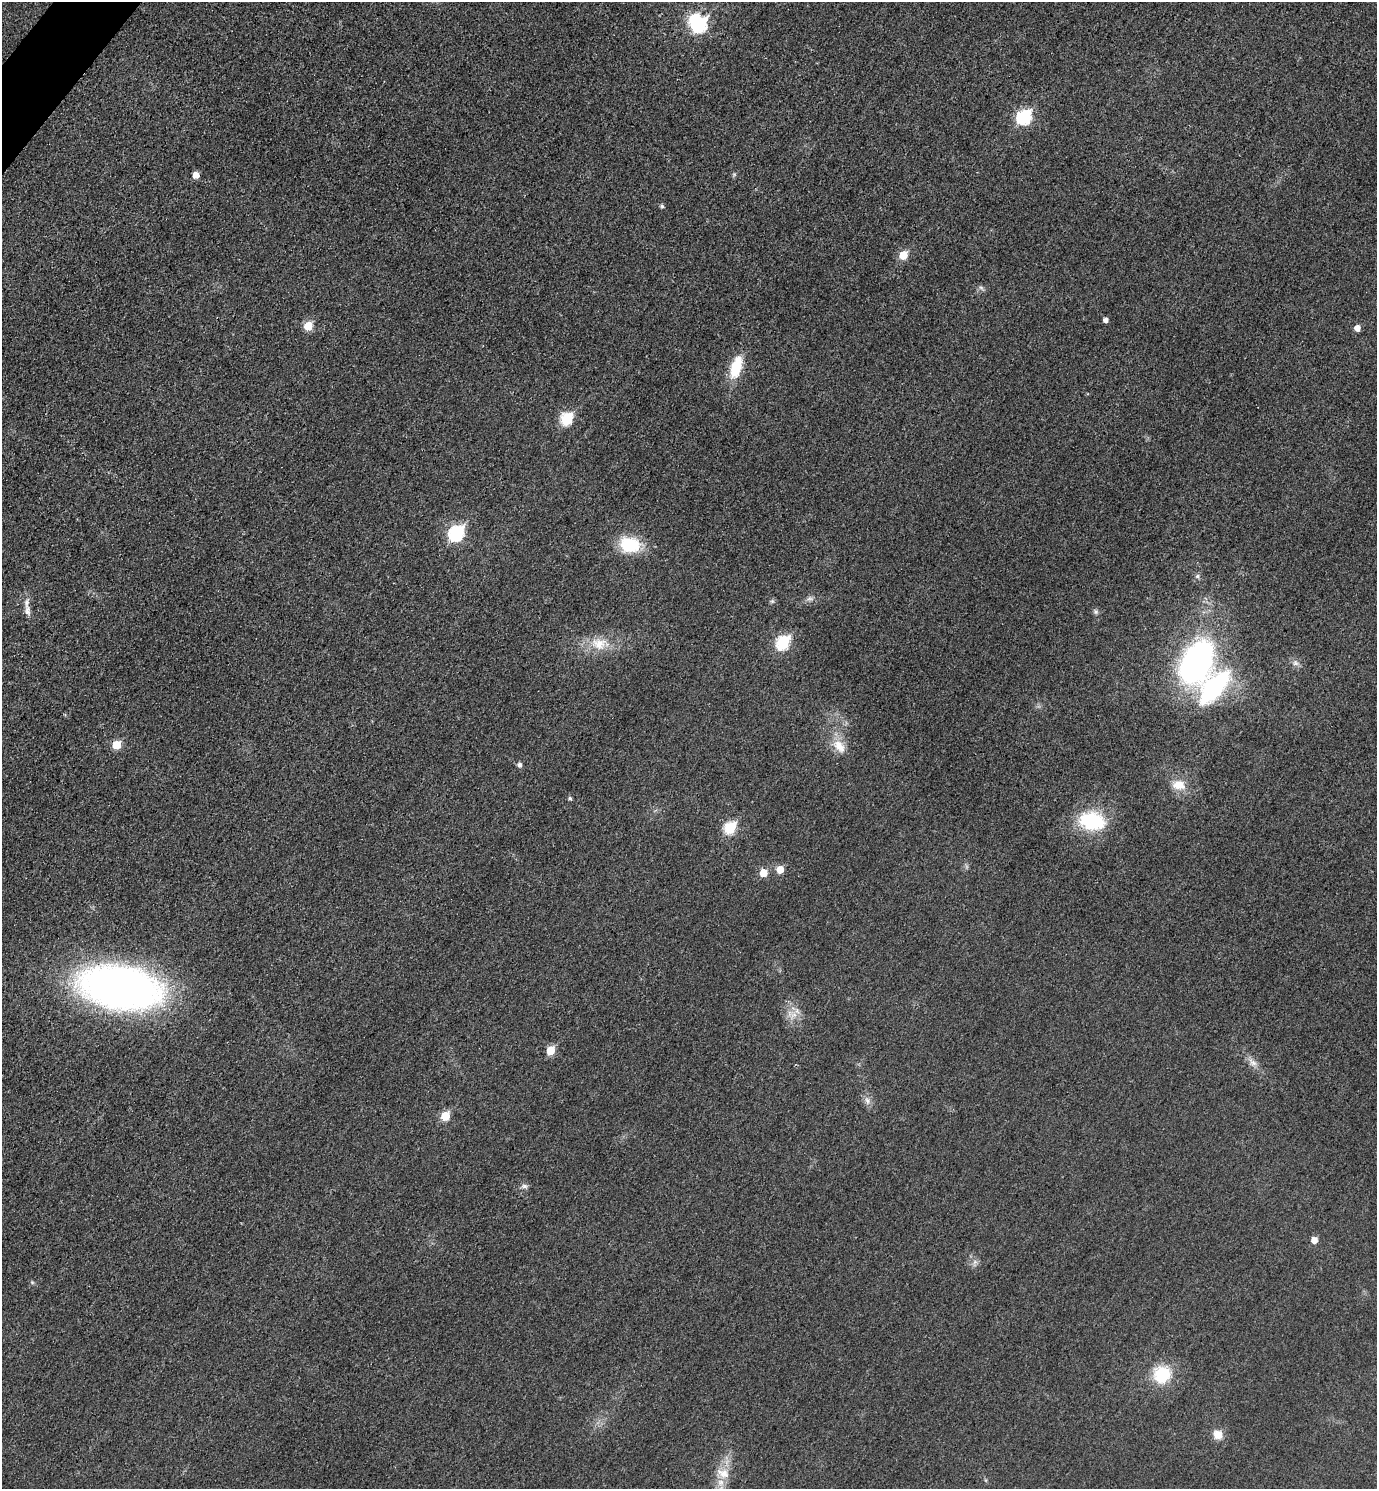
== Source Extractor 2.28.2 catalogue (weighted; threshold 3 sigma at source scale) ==
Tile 11 of 4 x 4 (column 3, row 3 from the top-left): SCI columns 2927-4301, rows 1510-2996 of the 5996 x 5995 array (HDU 1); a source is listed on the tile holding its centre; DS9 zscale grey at full resolution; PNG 1379 x 1491 px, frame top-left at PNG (2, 2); no overlay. Shown black and unused: <1% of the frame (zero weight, under 3 of 4 exposures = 2% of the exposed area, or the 3 px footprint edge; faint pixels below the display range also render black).
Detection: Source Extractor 2.28.2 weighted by HDU 2 'WHT'; one run over the whole footprint, this tile lists its part. Background 0.0261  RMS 0.0063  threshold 0.0282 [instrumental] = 3 sigma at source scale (4.5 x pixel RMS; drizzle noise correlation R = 1.50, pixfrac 1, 0.05/0.05 arcsec/px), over >= 5 px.
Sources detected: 46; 1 inside a brighter object's white glare — not listed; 1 inside a brighter listed object's ellipse — not listed separately; the other 44 listed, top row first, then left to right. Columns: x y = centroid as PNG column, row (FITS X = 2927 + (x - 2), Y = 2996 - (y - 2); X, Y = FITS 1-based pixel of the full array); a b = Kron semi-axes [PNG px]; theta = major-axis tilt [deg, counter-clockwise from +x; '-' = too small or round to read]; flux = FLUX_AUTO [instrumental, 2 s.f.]
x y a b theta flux
699 25 8 7 - 93
1024 117 8 7 - 86
196 175 5 5 - 5.3
662 206 5 4 - 1.2
903 255 6 5 - 15
981 288 7 4 -20 1.3
1106 320 4 4 - 2.6
308 326 6 5 - 18
1357 328 5 5 - 4.8
736 367 30 13 72 19
567 419 7 6 - 51
456 533 8 7 - 99
630 545 20 15 -10 29
1197 576 6 5 - 1.3
810 598 9 6 16 2
772 601 6 5 - 1.1
27 611 17 8 -83 4.3
1096 612 6 6 - 1.4
783 643 8 6 52 65
599 644 24 17 -3 15
1197 662 41 27 65 170
1295 663 9 7 -33 2.4
1214 687 40 18 50 74
116 745 6 6 - 15
839 746 21 12 -49 9.9
520 765 5 5 - 2
1179 785 17 12 -6 9.5
570 798 5 5 - 1.2
1092 821 29 20 -8 40
730 828 7 6 - 37
780 869 6 6 - 9.1
763 873 6 6 - 11
120 988 62 32 -9 400
793 1015 12 6 37 4.2
550 1050 6 5 - 14
1253 1062 14 8 -36 4.1
867 1101 11 7 -74 3.2
445 1116 6 5 - 19
524 1186 9 6 0 1.9
1314 1240 5 5 - 6.3
32 1282 6 4 -19 0.83
1162 1375 18 17 - 26
1218 1435 9 8 - 7.7
723 1473 20 13 -25 8.9